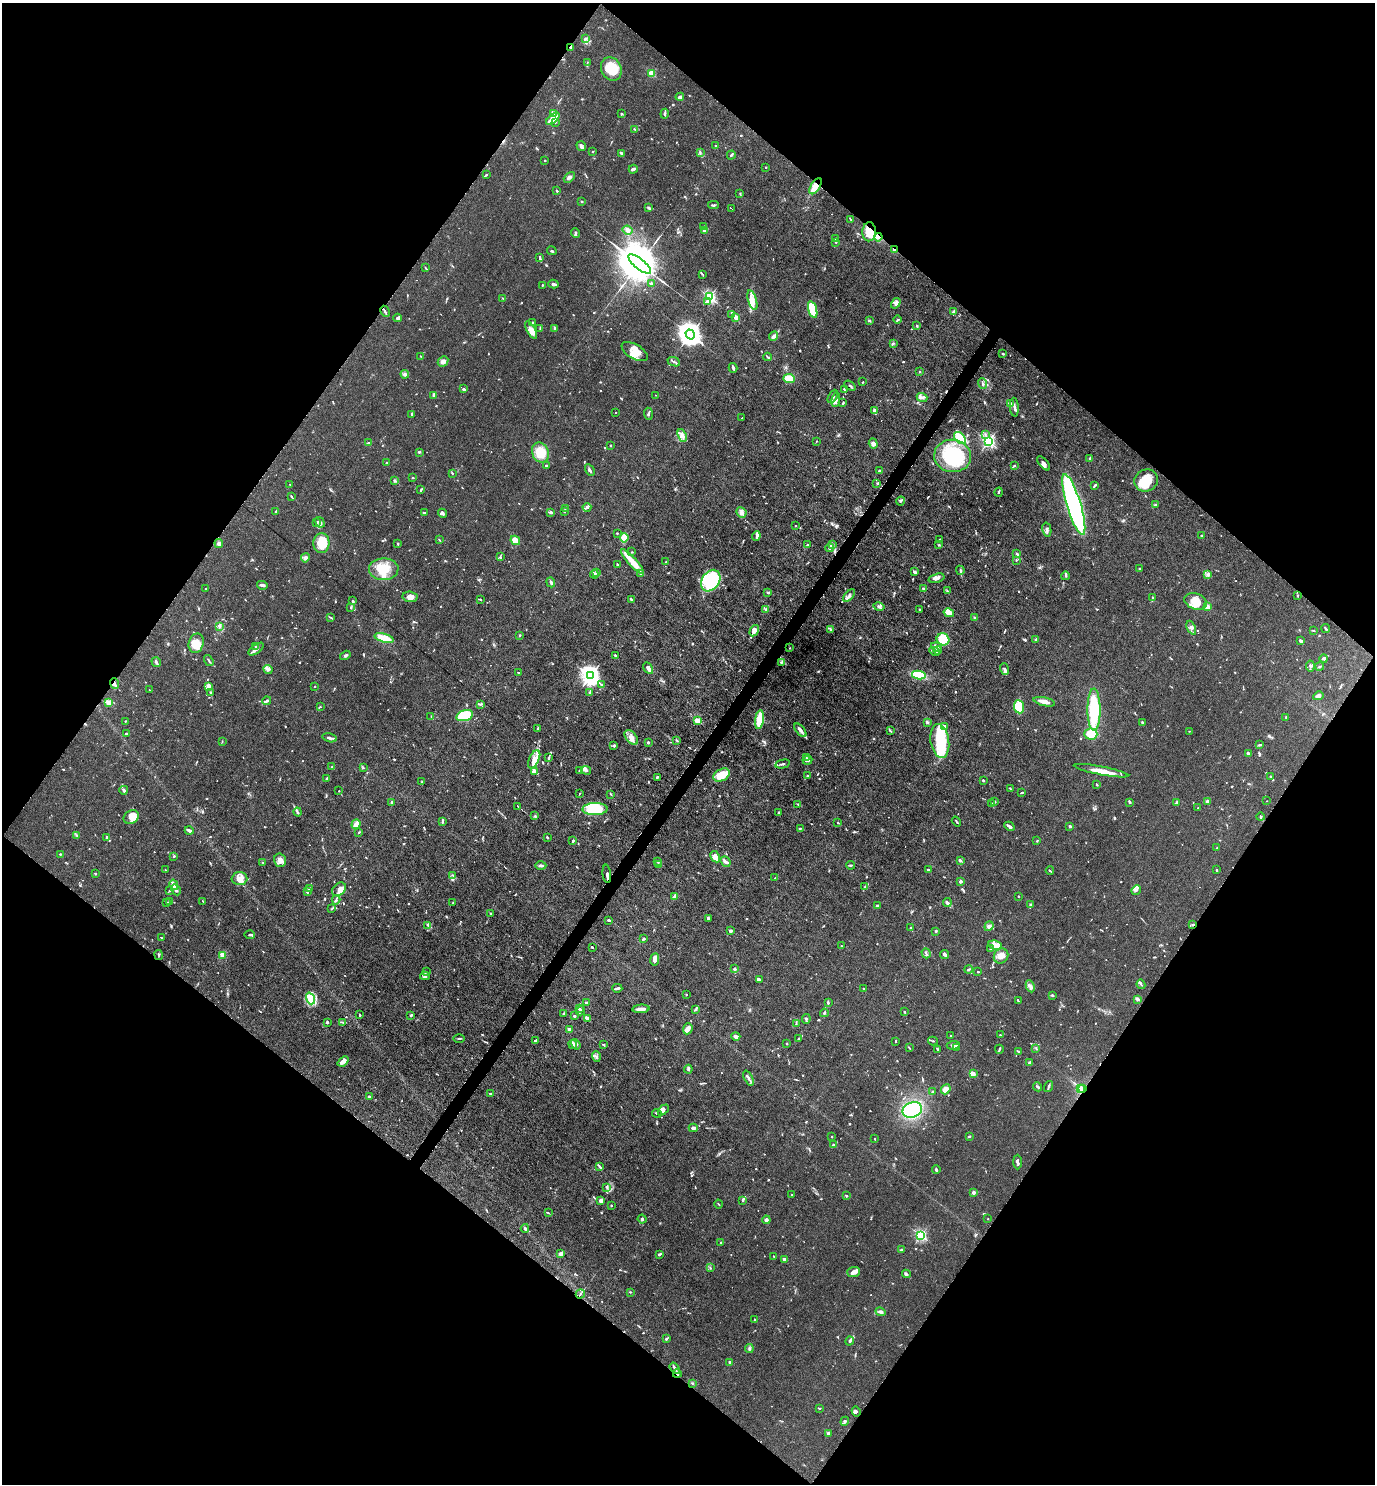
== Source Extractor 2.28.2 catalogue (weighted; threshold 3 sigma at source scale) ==
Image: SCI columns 152-5641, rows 1-5928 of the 5934 x 5928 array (HDU 1 of 3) = the unmasked area's bounding box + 8 px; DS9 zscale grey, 4 x 4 block average (1 PNG px = mean of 4 x 4 image px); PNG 1377 x 1486 px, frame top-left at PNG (2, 3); each listed source drawn as its Kron ellipse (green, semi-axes under 4 px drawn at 4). Shown black and unused: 50% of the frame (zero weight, under 4 of 8 exposures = <1% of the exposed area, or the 3 px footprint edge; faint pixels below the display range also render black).
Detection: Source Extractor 2.28.2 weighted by HDU 2 'WHT'. Background 0.0371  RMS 0.0027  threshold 0.011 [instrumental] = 3 sigma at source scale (4.09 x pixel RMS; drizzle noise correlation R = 1.36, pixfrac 0.8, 0.05/0.05 arcsec/px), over >= 5 px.
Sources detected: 1265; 11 too faint to see at this stretch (4 x 4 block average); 8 inside a brighter object's white glare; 9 cosmic-ray / hot-pixel residue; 4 long thin detections or spike segments (spike, bleed or trail) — neither listed nor drawn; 60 coinciding with a brighter row at this scale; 100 inside a brighter listed object's ellipse — not listed separately; of the other 1073, all 500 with FLUX_AUTO >= 1.11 (the completeness limit of this list) listed and drawn (573 fainter detections not listed), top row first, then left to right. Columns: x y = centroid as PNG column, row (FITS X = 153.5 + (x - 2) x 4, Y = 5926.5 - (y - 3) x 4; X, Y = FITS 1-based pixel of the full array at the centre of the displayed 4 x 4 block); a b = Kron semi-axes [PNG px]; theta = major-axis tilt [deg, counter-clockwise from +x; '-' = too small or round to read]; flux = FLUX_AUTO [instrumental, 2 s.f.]
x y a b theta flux
586 38 4 2 - 2
571 47 2 2 - 3.5
587 63 4 2 - 1.6
611 69 12 10 -63 43
651 73 2 2 - 71
680 97 4 2 - 4.4
553 113 2 2 - 15
621 114 3 2 - 1.5
665 114 5 2 - 3.3
553 119 8 3 40 25
555 122 2 2 - 1.5
635 129 4 2 - 1.5
715 145 2 2 - 1.2
581 146 5 2 - 5
592 152 2 2 - 1.2
700 152 4 2 - 2.3
621 153 2 2 - 3.4
731 155 4 2 - 3
545 160 2 2 - 1.5
766 167 2 2 - 2.5
633 169 5 2 - 7.2
486 175 2 2 - 1.9
569 177 6 4 44 4
815 186 9 4 58 16
557 191 3 2 - 1.5
740 194 3 2 - 1.3
582 202 2 2 - 6.8
713 205 5 2 - 2.8
649 208 3 2 - 2.7
732 209 2 2 - 1.5
850 219 4 2 - 1.3
704 227 3 2 - 1.3
627 230 5 4 - 4.7
705 230 3 2 - 11
869 232 9 7 88 30
575 233 5 2 - 2.3
878 237 4 2 - 7.7
835 238 3 2 - 1.8
836 242 3 2 - 1.4
894 250 2 2 - 20
552 251 5 2 - 2
540 257 4 2 - 4.1
640 264 14 5 -40 15000
425 268 3 2 - 1.5
702 274 3 2 - 1.4
553 284 5 2 - 5.3
651 284 3 2 - 4.2
542 285 2 2 - 1.1
709 297 2 2 - 270
503 298 2 2 - 1.6
752 300 10 3 -73 11
707 302 2 2 - 1.5
896 303 6 4 58 5.1
813 309 9 3 -74 62
385 311 6 2 -63 2.3
953 312 3 2 - 3.3
732 315 3 2 - 1.5
736 317 3 2 - 11
398 318 4 3 - 3.5
870 320 3 2 - 1.4
897 320 4 2 - 1.6
533 323 2 2 - 2.4
917 326 3 2 - 1.1
540 328 3 2 - 1.2
555 328 2 2 - 1.9
531 330 9 4 -61 7.8
690 334 5 4 - 1900
774 336 5 3 - 7
893 343 3 2 - 1.7
635 352 14 7 -30 17
1003 354 3 2 - 1.6
420 356 2 2 - 1.1
767 357 4 2 - 1.3
443 361 6 4 46 6.2
674 362 6 2 -24 2.1
733 368 5 2 - 3.3
920 372 2 2 - 1.5
405 374 4 3 - 3.7
789 378 6 4 -5 25
863 382 2 2 - 2.4
982 384 5 2 - 2.7
850 386 6 2 -36 2.3
464 389 3 2 - 3.3
844 389 3 2 - 1.6
433 395 2 2 - 4.4
655 395 2 2 - 2.1
833 396 7 4 62 3.8
922 397 5 3 - 4.4
836 400 7 3 81 5.2
843 403 4 2 - 2
1011 404 3 2 - 3.7
1014 407 9 2 -86 3.8
874 411 4 2 - 8
615 412 2 2 - 1.4
412 414 2 2 - 1.6
648 414 6 2 -86 2.6
742 418 2 2 - 2.5
985 434 2 2 - 1.2
682 435 7 3 -69 5.1
960 438 7 4 -42 53
816 441 2 2 - 1.1
988 441 2 2 - 360
369 443 4 2 - 2.3
873 444 5 4 - 5.9
611 446 2 2 - 1.9
420 452 3 2 - 1.4
540 452 10 8 -67 31
953 456 18 16 -6 78
1090 458 3 2 - 1.8
386 463 2 2 - 2
1044 463 8 4 -50 5.9
547 466 4 2 - 1.6
1014 466 2 2 - 5.9
590 470 6 2 -60 4.2
879 471 2 2 - 9.1
452 473 2 2 - 1.7
412 478 2 2 - 1.4
395 481 4 2 - 1.9
1146 481 12 11 - 37
877 483 2 2 - 1.1
290 485 2 2 - 1.4
1095 486 4 2 - 2.6
421 490 4 2 - 2.3
999 492 4 2 - 1.6
291 496 2 2 - 1.6
900 501 4 2 - 2.4
1074 505 32 7 -73 420
1155 505 4 2 - 3.1
587 507 4 3 - 2.3
565 508 3 2 - 1.2
276 511 2 2 - 2.5
551 512 4 3 - 2.6
564 512 2 2 - 2
741 512 5 4 - 4.9
424 513 3 2 - 1.3
442 513 5 2 - 3.6
320 522 6 3 -57 5.8
316 523 3 2 - 2.2
795 525 2 2 - 1.2
1047 530 7 3 -77 3.7
617 533 2 2 - 1.9
756 536 5 3 - 2.9
1201 536 2 2 - 2
624 538 5 4 - 19
939 539 3 2 - 1.1
439 540 4 2 - 1.4
515 540 5 4 - 15
219 543 4 3 - 3.6
321 543 10 8 86 30
398 543 2 2 - 1.3
832 544 3 2 - 1.7
807 545 4 3 - 2.1
939 545 2 2 - 1.2
830 548 4 3 - 2.9
632 552 2 2 - 1.4
1017 554 2 2 - 13
500 557 2 2 - 2
305 558 5 3 - 4.1
1016 560 2 2 - 1.6
632 562 16 3 -48 32
666 562 2 2 - 1.7
617 565 3 2 - 2.2
1140 568 3 2 - 1.2
384 569 15 11 -1 33
960 570 4 2 - 2.9
915 572 4 3 - 3.4
597 573 3 2 - 1.9
594 574 4 2 - 2.4
641 574 3 2 - 2
1208 575 3 2 - 2
1065 576 4 2 - 2
936 578 8 3 16 5.3
711 581 11 8 56 61
551 582 5 2 - 2.6
262 585 5 2 - 5
206 588 2 2 - 1.2
923 589 3 2 - 3
947 591 3 2 - 1.6
768 592 2 2 - 2.4
849 595 7 2 45 4.6
1298 595 2 2 - 1.8
410 597 7 5 -8 10
1152 598 3 2 - 1.5
480 599 3 2 - 1.2
631 599 4 2 - 2.1
352 601 3 2 - 3.5
1195 601 11 8 -19 27
879 607 6 3 -12 3.3
1207 607 2 2 - 53
351 608 2 2 - 1.3
766 609 3 3 - 2.1
919 609 2 2 - 1.8
949 613 5 4 - 12
331 618 4 2 - 1.3
975 618 2 2 - 8.4
219 626 3 2 - 1.7
1191 628 7 4 -67 4.5
1326 628 4 2 - 2.6
830 630 3 2 - 1.6
1313 630 4 2 - 1.4
754 631 6 4 58 9.7
520 635 2 2 - 3.3
384 638 10 3 -17 31
943 639 6 6 - 35
1036 640 3 2 - 1.7
1301 641 3 2 - 4.9
196 643 10 7 75 23
255 646 4 2 - 2
936 647 6 3 -20 4
790 648 2 2 - 1.9
256 649 9 3 38 4.6
937 650 4 2 - 3.7
934 651 5 2 - 2.2
345 655 5 3 - 2.7
615 655 3 2 - 2
1324 658 4 3 - 3.7
209 660 6 2 -53 2.3
156 662 5 2 - 6.4
781 662 4 2 - 1.9
1310 666 5 2 - 3
1320 666 4 2 - 1.5
648 668 6 2 -61 16
268 669 5 4 - 4.2
1005 669 6 3 -72 4
518 672 2 2 - 1.3
919 675 7 4 -11 42
590 676 4 3 - 990
114 683 5 3 - 4.1
602 685 3 2 - 1.4
209 686 3 2 - 2.7
315 686 2 2 - 4.1
149 690 2 2 - 1.6
211 692 2 2 - 1.3
590 692 3 2 - 2.9
1318 696 5 3 - 6
267 701 4 2 - 3.3
1044 702 11 3 -13 11
109 703 3 3 - 12
480 704 3 2 - 1.7
320 707 2 2 - 1.2
1019 707 6 5 - 29
1094 710 21 6 -90 86
431 716 4 2 - 1.7
465 716 9 5 16 72
1286 717 2 2 - 1.9
697 720 2 2 - 49
759 720 9 4 82 32
125 721 2 2 - 1.5
927 722 2 2 - 3.2
1142 722 2 2 - 2.5
944 726 4 2 - 3.9
537 729 3 2 - 1.1
800 730 8 2 -50 10
890 731 4 2 - 1.5
1190 731 4 2 - 1.2
126 733 3 2 - 1.9
1091 734 6 5 - 22
330 738 7 2 -14 4.3
631 738 8 5 -49 9.2
677 740 4 2 - 1.3
222 741 3 2 - 1.1
940 741 17 9 -81 68
648 742 2 2 - 3.4
1260 745 3 2 - 2.4
614 746 3 2 - 2.3
1249 754 3 2 - 1.4
806 757 3 2 - 1.5
549 758 4 2 - 2.6
534 759 10 5 65 12
807 760 5 2 - 2.6
783 764 7 2 13 2.7
332 767 2 2 - 1.5
363 767 4 2 - 1.4
586 770 5 3 - 3.7
534 771 3 3 - 2.2
579 771 2 2 - 1.9
1101 771 28 4 -11 21
721 775 8 6 27 29
807 776 3 2 - 1.5
1270 776 2 2 - 4.9
657 777 3 2 - 1.7
327 778 3 2 - 2.2
983 780 2 2 - 2.8
422 782 2 2 - 1.1
1097 784 3 2 - 1.5
1010 788 2 2 - 1.2
124 790 4 2 - 5.9
339 791 2 2 - 1.1
579 793 2 2 - 1.1
1021 793 3 2 - 1.2
611 794 2 2 - 1.3
1207 801 3 3 - 2.9
1267 801 2 2 - 1.4
391 802 2 2 - 3.1
995 802 4 2 - 1.8
1130 802 3 2 - 3.7
1176 803 4 2 - 3.3
798 804 2 2 - 1.1
992 804 4 2 - 1.9
518 806 2 2 - 37
1198 808 2 2 - 1.4
595 809 13 6 1 71
298 812 4 2 - 2.3
778 813 3 2 - 1.8
535 816 3 2 - 1.1
131 817 8 6 33 18
1261 817 4 2 - 1.7
442 821 4 2 - 1.7
956 821 5 2 - 1.5
838 823 2 2 - 2.3
356 824 5 3 - 14
1009 826 5 3 - 3.1
1070 826 2 2 - 12
801 828 3 2 - 1.4
189 831 4 2 - 7.9
359 832 3 2 - 1.2
77 835 3 2 - 1.3
107 837 3 3 - 3.2
547 837 3 2 - 1.6
573 841 2 2 - 2.7
1037 841 3 2 - 1.3
1217 848 2 2 - 1.4
60 854 2 2 - 1.6
174 856 2 2 - 2.6
715 857 6 4 -59 10
280 860 7 6 - 14
726 861 5 2 - 5.4
960 861 3 2 - 3.4
263 862 3 2 - 1.1
658 862 2 2 - 2.9
658 864 4 2 - 2.2
851 865 4 2 - 1.5
541 866 5 2 - 4.2
165 870 2 2 - 3.2
928 870 2 2 - 2.4
1217 870 2 2 - 4.2
1050 871 4 2 - 1.6
95 873 3 2 - 1.1
607 874 9 2 -83 4.1
453 875 3 2 - 1.4
775 878 2 2 - 1.4
239 879 8 6 3 15
960 881 2 2 - 7.3
174 885 5 4 - 20
865 887 3 2 - 3.7
309 888 3 2 - 2.7
339 889 8 6 42 9.8
170 890 4 2 - 2.1
176 890 6 2 -61 4
1136 890 5 4 - 3.7
307 892 3 2 - 2.9
1018 896 2 2 - 3.7
674 897 3 2 - 1.7
336 900 4 3 - 3
170 901 3 2 - 1.7
203 901 4 2 - 1.3
166 902 2 2 - 1.7
453 902 2 2 - 1.4
947 903 4 2 - 5.2
877 905 2 2 - 2.8
1031 905 3 2 - 3.2
331 909 3 2 - 1.1
490 913 2 2 - 1.8
708 918 2 2 - 11
609 920 3 2 - 2.8
427 925 3 2 - 1.3
1193 925 3 2 - 2.1
989 926 5 4 - 5.6
910 928 3 2 - 1.3
730 931 3 2 - 6.6
936 931 3 2 - 1.5
250 935 5 2 - 2.1
161 938 3 2 - 1.6
643 939 3 2 - 2.3
995 945 7 4 -10 12
841 946 2 2 - 1.6
592 947 2 2 - 2.8
991 949 3 2 - 2.2
926 953 5 2 - 2.8
945 954 5 2 - 4.5
159 955 5 2 - 1.8
223 955 2 2 - 71
1001 956 8 7 - 14
655 959 6 3 82 12
735 969 4 2 - 5.1
969 969 4 2 - 2.4
426 972 2 2 - 1.3
978 972 2 2 - 1.3
425 976 5 3 - 3.8
759 979 3 2 - 2.2
1141 984 5 2 - 2.3
1030 986 6 3 -65 3.9
617 988 5 2 - 3.7
864 989 2 2 - 2.5
686 994 2 2 - 2.8
1052 995 3 2 - 2.1
310 998 6 3 -69 35
1137 999 3 2 - 6.8
1018 1001 2 2 - 1.4
586 1003 2 2 - 11
828 1003 3 2 - 1.9
579 1009 2 2 - 3.5
641 1009 8 3 4 8.3
695 1009 3 2 - 2.7
580 1011 4 2 - 1.8
905 1012 2 2 - 2.7
824 1013 4 2 - 2.8
360 1014 2 2 - 1.3
564 1014 2 2 - 5.9
411 1015 4 2 - 2
574 1016 3 2 - 1.9
587 1018 4 2 - 8.7
806 1019 5 2 - 2.2
327 1022 2 2 - 2.7
343 1022 4 2 - 1.7
796 1024 3 2 - 1.5
569 1029 2 2 - 24
688 1029 6 4 67 9.1
1000 1035 2 2 - 1.6
736 1036 4 3 - 5.1
951 1036 2 2 - 4.7
459 1038 6 2 0 1.4
799 1039 3 2 - 1.9
536 1040 3 2 - 2.4
895 1041 3 2 - 1.2
933 1041 5 2 - 1.6
573 1044 4 3 - 2.3
576 1044 6 2 -55 3.2
787 1044 2 2 - 3.6
604 1045 3 2 - 1.7
953 1045 7 2 6 3.4
957 1047 3 2 - 1.1
909 1048 4 2 - 1.6
1036 1048 4 2 - 1.6
937 1049 3 2 - 1.7
999 1049 4 2 - 2.3
1018 1052 3 2 - 2.3
596 1057 5 3 - 3.8
343 1061 6 2 40 14
1030 1063 3 3 - 2.4
688 1069 4 2 - 1.6
973 1074 2 2 - 29
748 1078 8 2 -66 4.2
1049 1086 6 2 73 2.9
1037 1087 4 2 - 2.3
946 1089 5 4 - 13
1080 1089 4 2 - 1.9
1082 1089 3 2 - 2.8
932 1092 2 2 - 6.3
490 1094 3 2 - 1.4
369 1097 2 2 - 1.3
663 1110 6 4 45 6
912 1110 10 7 22 130
657 1113 5 2 - 2.8
693 1128 4 3 - 6.9
969 1136 3 2 - 1.9
832 1137 2 2 - 3.4
875 1139 2 2 - 1.4
833 1145 2 2 - 4.7
1017 1162 7 2 -89 2.5
600 1166 4 2 - 2.1
936 1169 4 3 - 2.5
606 1187 2 2 - 1.1
973 1192 2 2 - 8.1
792 1195 2 2 - 1.4
846 1196 2 2 - 2
743 1200 4 2 - 3.8
601 1201 3 3 - 6.6
719 1204 4 2 - 1.4
611 1205 2 2 - 1.8
548 1213 3 2 - 1.3
642 1219 4 2 - 1.9
988 1219 2 2 - 1.3
766 1220 4 4 - 4.5
525 1228 4 3 - 2.6
921 1235 2 2 - 220
721 1242 2 2 - 1.2
901 1250 2 2 - 9.3
561 1253 3 2 - 7.7
659 1254 3 2 - 3.1
774 1256 3 2 - 1.3
784 1259 2 2 - 14
710 1268 4 2 - 1.2
854 1272 6 5 - 7
906 1274 4 2 - 2.5
630 1292 2 2 - 1.4
580 1294 5 2 - 1.5
880 1312 5 3 - 3.9
755 1320 2 2 - 2.1
666 1339 2 2 - 3.8
850 1341 5 2 - 4.4
749 1349 4 2 - 2.2
730 1362 2 2 - 14
675 1368 6 2 -55 4.2
677 1374 4 3 - 4.2
692 1383 2 2 - 1.1
820 1408 3 2 - 1.2
856 1412 5 3 - 2.2
845 1421 4 2 - 2.9
828 1433 3 2 - 3.8
Overlapping masked pixels (flux is a lower limit): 11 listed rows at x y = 571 47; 815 186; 869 232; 878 237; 894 250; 114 683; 607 874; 1193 925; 1082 1089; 580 1294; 677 1374
Diffuse or blended objects may show on this block-average render without a row.